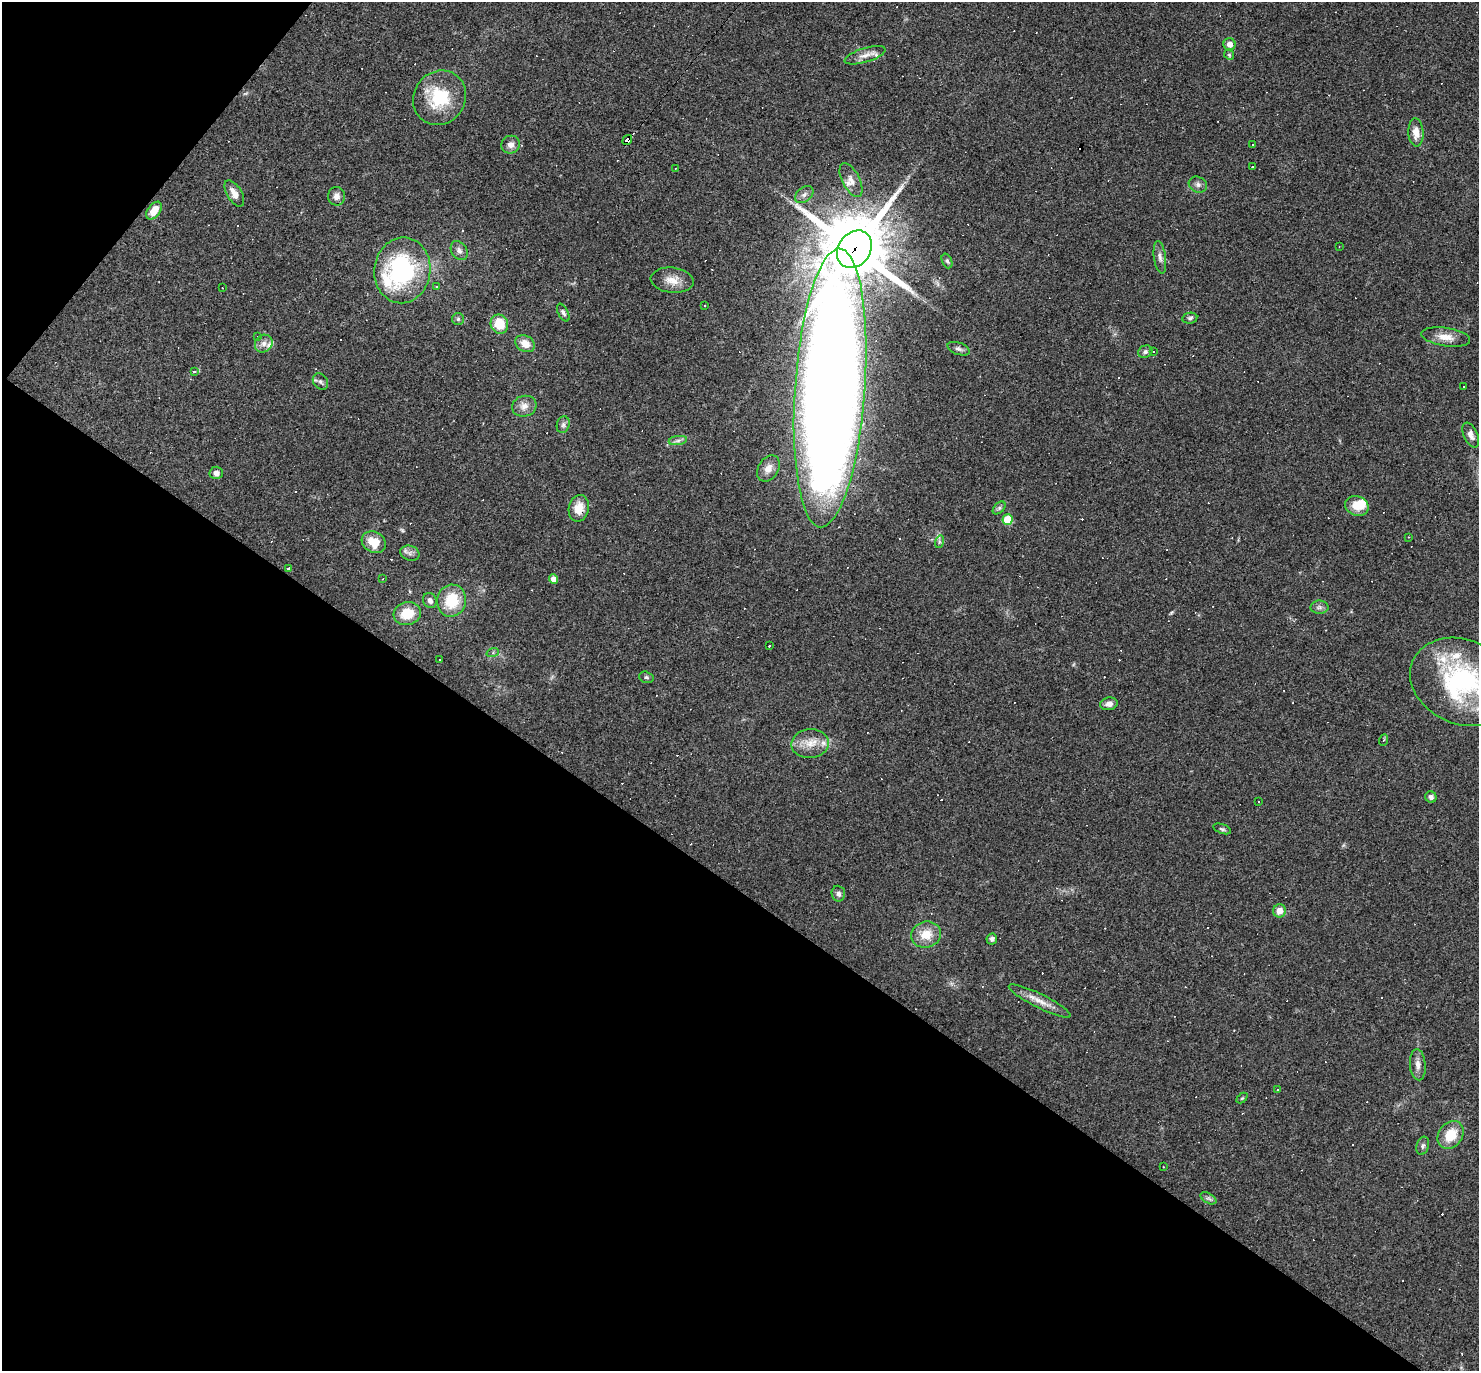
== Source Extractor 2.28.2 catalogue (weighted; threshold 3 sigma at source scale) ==
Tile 9 of 4 x 4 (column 1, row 3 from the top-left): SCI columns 1-1477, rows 1518-2886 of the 5908 x 5913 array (HDU 1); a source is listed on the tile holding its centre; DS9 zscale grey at full resolution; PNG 1481 x 1373 px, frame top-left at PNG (2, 2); each listed source drawn as its Kron ellipse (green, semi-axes under 4 px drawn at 4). Shown black and unused: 38% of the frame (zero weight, under 3 of 4 exposures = <1% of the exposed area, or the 3 px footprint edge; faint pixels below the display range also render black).
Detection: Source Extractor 2.28.2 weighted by HDU 2 'WHT'; one run over the whole footprint, this tile lists its part. Background 0.0489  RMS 0.0047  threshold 0.0211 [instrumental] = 3 sigma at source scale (4.5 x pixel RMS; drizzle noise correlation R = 1.50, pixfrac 1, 0.05/0.05 arcsec/px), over >= 5 px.
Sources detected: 152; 1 inside a brighter object's white glare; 60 cosmic-ray / hot-pixel residue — neither listed nor drawn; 6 inside a brighter listed object's ellipse — not listed separately; the other 85 listed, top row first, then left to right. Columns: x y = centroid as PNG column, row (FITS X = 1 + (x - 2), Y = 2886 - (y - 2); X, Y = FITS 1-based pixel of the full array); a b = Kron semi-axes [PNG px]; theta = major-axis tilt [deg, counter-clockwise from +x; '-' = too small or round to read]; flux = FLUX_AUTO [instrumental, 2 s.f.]
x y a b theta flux
1229 44 6 6 - 2.8
865 55 21 7 17 3.5
1229 55 5 4 - 0.63
440 98 28 26 52 24
1416 132 14 7 -86 4.7
627 140 5 4 - 130
1253 144 3 2 - 0.54
511 145 9 9 - 2.8
1252 166 3 3 - 1.3
675 169 2 2 - 0.36
851 180 18 8 -63 3.8
1198 185 9 7 -27 1.8
234 194 15 7 -59 3.9
804 195 10 7 39 2.1
336 196 9 8 - 2.6
154 211 10 6 53 6.7
1339 247 3 2 - 0.3
854 249 20 16 54 3800
459 251 10 7 -59 2
1160 257 16 6 -82 2.3
947 261 8 5 -69 1
402 270 33 28 83 60
672 280 21 12 -6 6.3
436 287 3 3 - 0.45
222 288 3 2 - 0.29
704 306 2 2 - 0.42
563 313 10 5 -62 1.3
1190 318 7 5 10 1
458 319 6 6 - 0.94
499 324 10 8 -67 10
257 337 3 2 - 0.64
1446 337 25 9 -9 5.7
264 344 9 8 - 2.5
525 344 10 7 -29 4.9
959 349 11 6 -19 1.6
1145 352 7 6 - 1.2
1154 352 3 3 - 0.57
195 371 3 3 - 9.4
320 382 9 7 -51 1.6
1464 386 3 3 - 6
830 388 140 35 86 1500
524 406 12 10 15 3.6
563 425 8 6 75 1.4
1471 435 13 7 -66 2.5
678 441 9 4 9 1.4
768 468 14 10 57 4.1
216 473 6 6 - 2.3
1357 506 12 9 -21 7.5
579 508 13 10 77 6.8
999 508 8 4 45 1.1
1008 519 5 5 - 17
1408 537 3 3 - 0.46
374 542 12 10 -28 8.9
939 542 6 4 72 0.83
410 553 10 7 -20 1.8
288 568 3 3 - 1.5
383 579 3 2 - 0.42
554 579 5 4 - 4.1
430 601 8 6 -63 1.7
452 601 16 14 77 15
1319 607 9 6 1 1.7
407 614 13 11 15 11
769 646 3 3 - 2.4
493 652 6 4 20 0.7
440 659 3 3 - 9.8
646 677 7 5 -15 0.9
1463 682 54 42 -23 75
1109 704 9 6 10 2.4
1384 740 6 3 69 0.51
810 744 19 14 3 7.6
1431 797 6 5 - 1.6
1258 801 2 2 - 0.4
1222 829 9 4 -18 0.88
838 894 8 7 - 1.6
1279 911 6 6 - 3.9
926 935 15 13 16 8.3
992 939 5 5 - 1.4
1040 1001 34 7 -26 5.8
1418 1065 15 8 -85 3
1277 1090 3 2 - 0.63
1242 1098 6 4 44 0.58
1451 1135 15 12 53 11
1423 1146 9 6 74 1.3
1164 1167 3 2 - 0.31
1208 1198 9 5 -30 1.2
Overlapping masked pixels (flux is a lower limit): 4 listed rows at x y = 627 140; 854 249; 830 388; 579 508
Isophote crosses this tile's border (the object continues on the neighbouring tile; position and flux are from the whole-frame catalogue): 1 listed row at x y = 1463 682